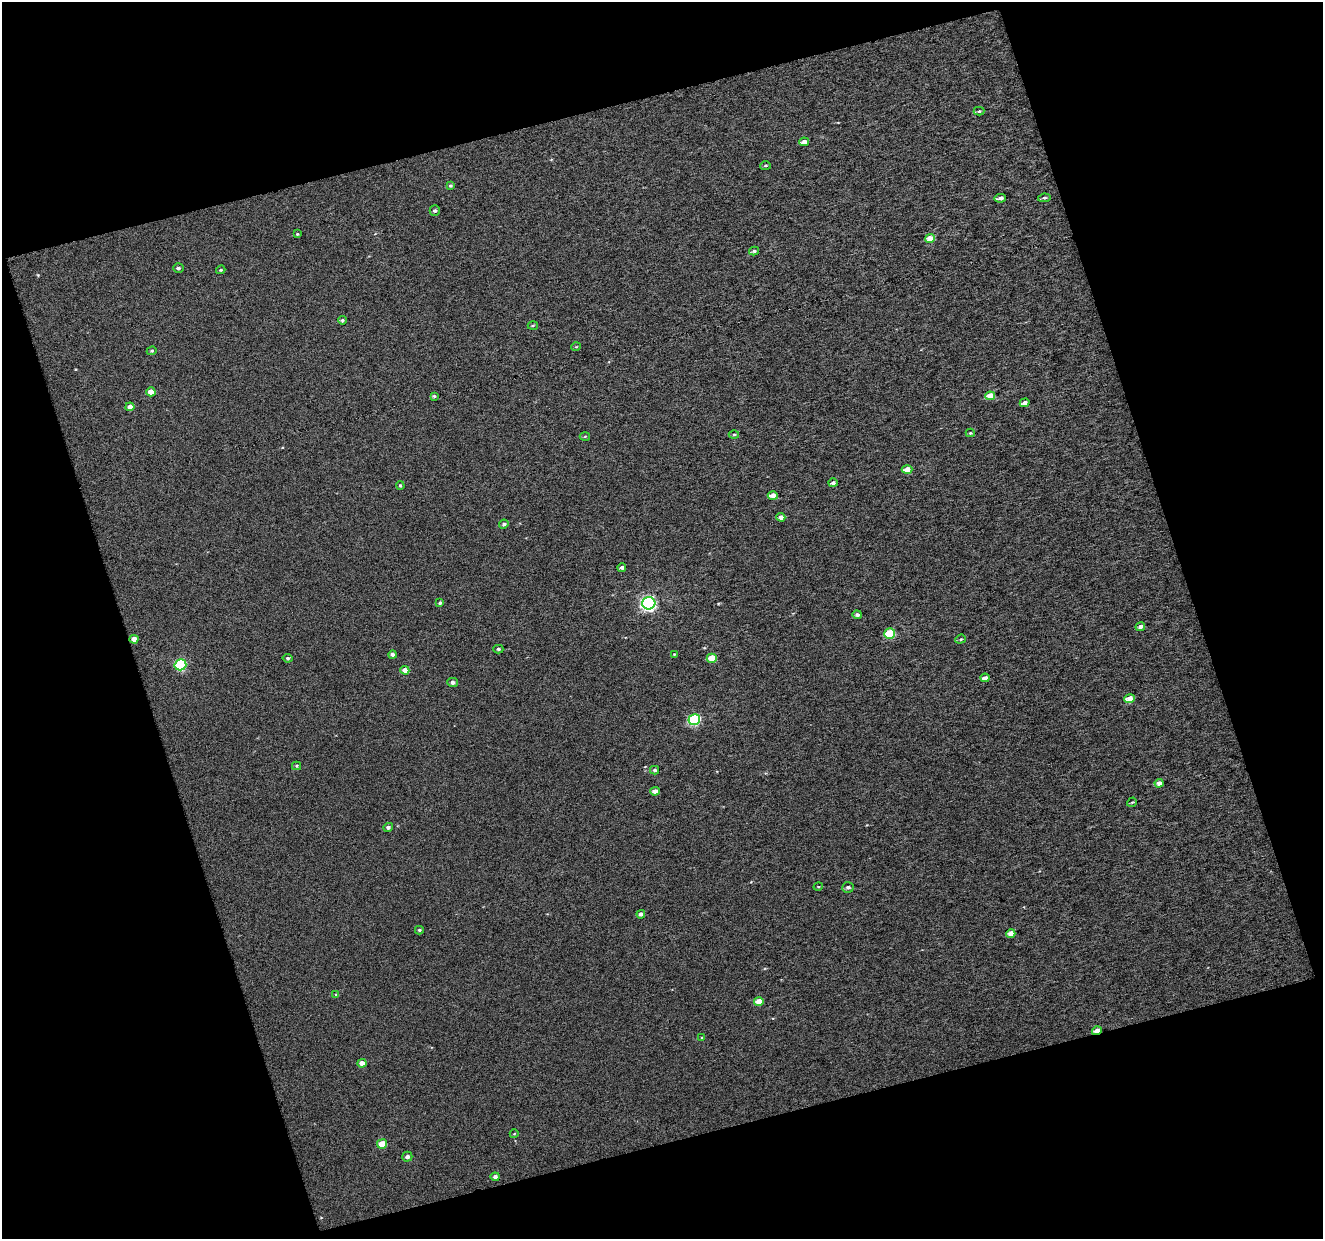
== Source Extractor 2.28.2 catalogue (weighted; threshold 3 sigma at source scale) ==
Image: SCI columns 1-1321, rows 20-1256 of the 1323 x 1280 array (HDU 1 of 3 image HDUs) = the unmasked area's bounding box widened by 8 px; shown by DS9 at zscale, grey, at full resolution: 1 PNG px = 1 image px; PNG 1325 x 1241 px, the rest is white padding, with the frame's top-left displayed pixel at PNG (2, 2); every listed detection drawn as its Kron ellipse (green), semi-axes under 4 PNG px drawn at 4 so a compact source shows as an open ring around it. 36% of this frame is shown black and not used: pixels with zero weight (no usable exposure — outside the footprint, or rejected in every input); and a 3 px margin inside the footprint's outer edge (the drizzle kernel's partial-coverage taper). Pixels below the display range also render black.
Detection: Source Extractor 2.28.2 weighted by HDU 2 'WHT'. Background 0.00649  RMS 0.1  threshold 0.41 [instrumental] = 3 sigma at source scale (4.09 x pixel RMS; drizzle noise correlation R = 1.36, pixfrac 0.8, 0.0396/0.0396 arcsec/px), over >= 5 px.
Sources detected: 69; all 69 listed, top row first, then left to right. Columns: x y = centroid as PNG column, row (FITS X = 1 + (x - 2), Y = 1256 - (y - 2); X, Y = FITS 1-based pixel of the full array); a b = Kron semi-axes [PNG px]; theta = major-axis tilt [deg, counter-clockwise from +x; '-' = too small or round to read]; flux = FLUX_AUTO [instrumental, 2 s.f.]
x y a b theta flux
979 111 5 4 - 14
804 142 5 3 - 44
765 166 5 4 - 12
450 186 4 4 - 13
1000 198 6 3 10 34
1044 198 6 4 9 18
435 211 5 5 - 19
297 234 4 4 - 9
930 238 5 4 - 150
754 251 5 3 - 18
178 268 5 4 - 20
221 270 5 3 - 12
342 320 4 4 - 14
533 325 5 3 - 9.5
576 347 5 3 - 6.8
152 351 5 4 - 10
151 392 4 4 - 92
434 396 4 4 - 14
990 396 5 4 - 100
1025 403 5 4 - 59
130 407 4 4 - 53
970 433 4 3 - 8.8
734 434 5 3 - 11
585 437 5 3 - 10
907 469 5 4 - 84
833 483 5 4 - 23
400 486 4 3 - 11
773 496 5 4 - 93
781 517 4 4 - 49
504 524 5 4 - 21
622 568 4 3 - 30
440 603 4 4 - 14
649 603 6 6 - 2100
857 615 5 4 - 24
1140 627 5 4 - 41
890 634 5 5 - 450
134 639 4 4 - 67
960 639 5 4 - 12
498 649 5 4 - 17
674 654 3 2 - 5.8
393 655 4 3 - 31
288 658 5 4 - 15
712 658 5 4 - 190
180 665 6 5 - 770
405 670 4 4 - 63
985 678 4 4 - 48
452 682 5 4 - 31
1130 699 5 4 - 110
694 720 6 5 - 940
297 766 4 4 - 11
654 770 4 3 - 18
1159 783 4 4 - 58
655 791 5 4 - 57
1132 802 5 4 - 10
388 827 5 4 - 20
818 887 5 3 - 8.4
848 887 6 5 - 21
641 914 4 4 - 35
419 930 4 4 - 13
1011 933 5 4 - 68
336 995 4 4 - 12
759 1002 5 4 - 140
1097 1031 5 3 - 130
702 1038 4 3 - 9.3
362 1063 4 4 - 70
514 1134 4 3 - 7.1
382 1144 5 4 - 170
407 1157 5 5 - 29
495 1177 4 4 - 28
Overlapping masked pixels (flux is a lower limit): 1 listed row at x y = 1097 1031